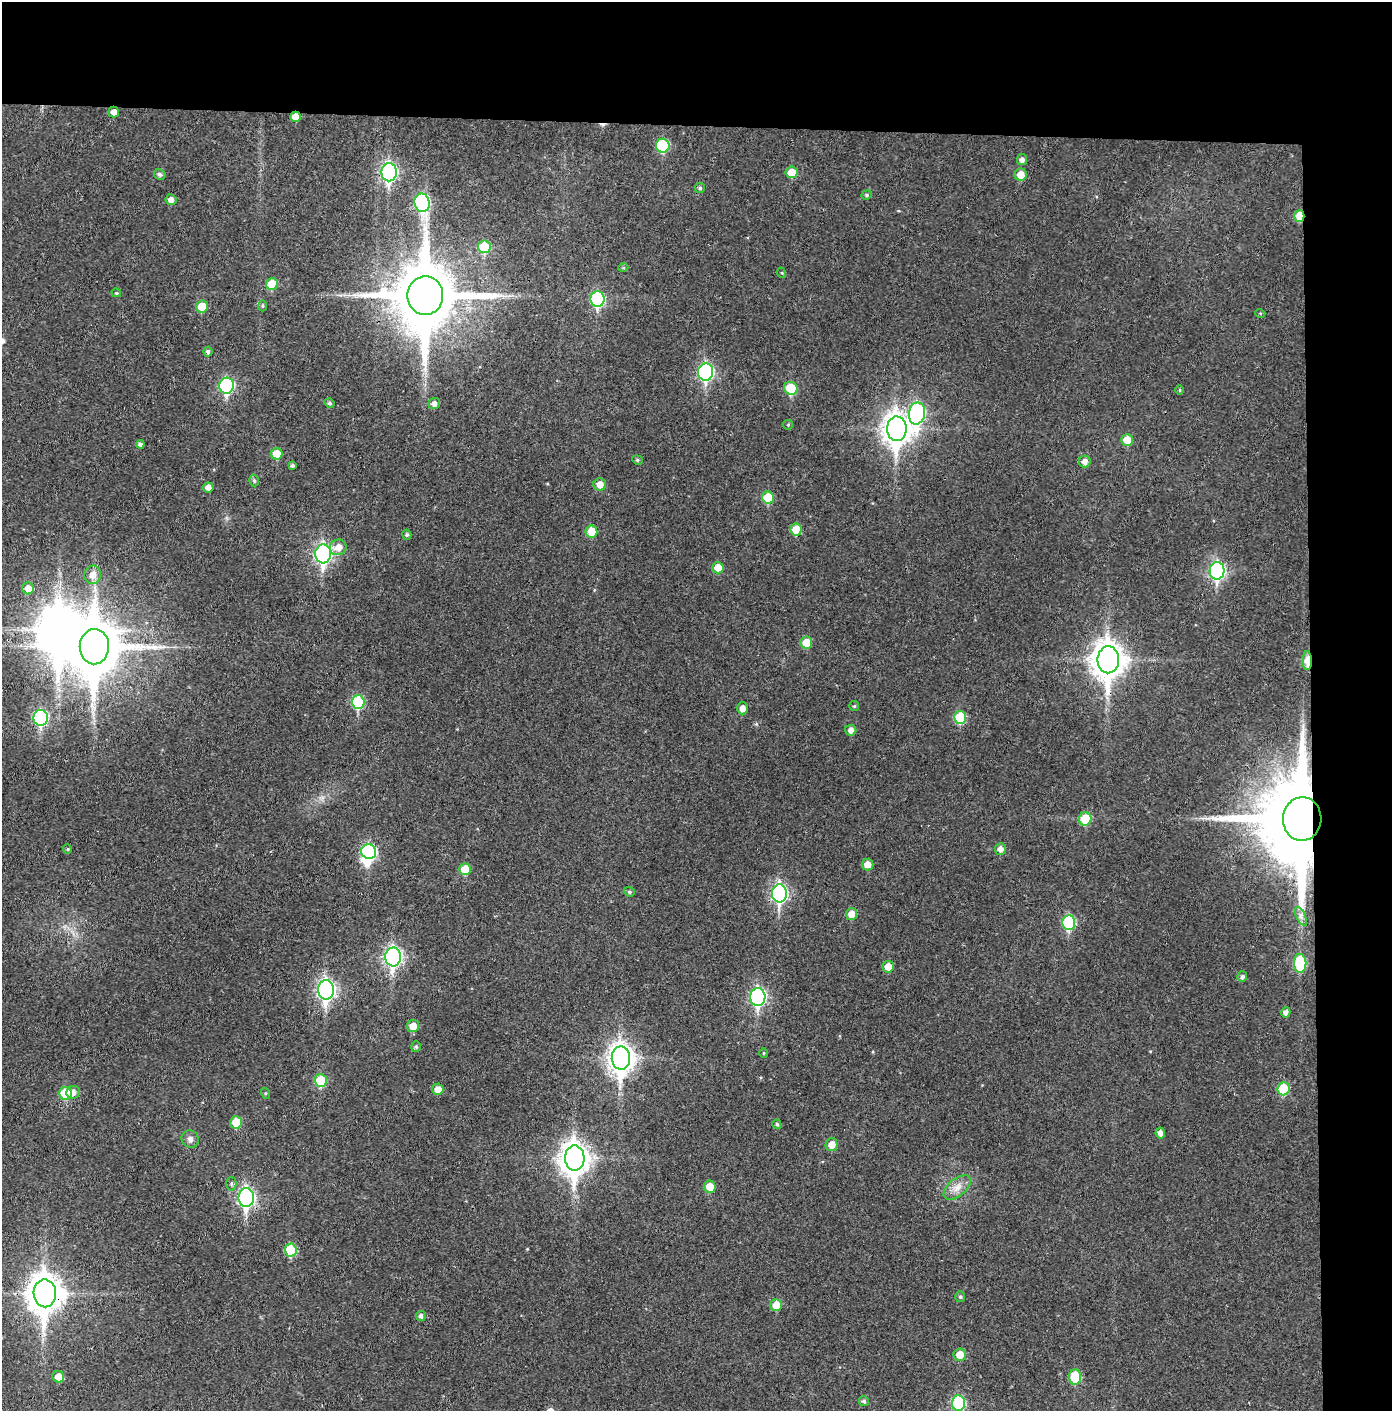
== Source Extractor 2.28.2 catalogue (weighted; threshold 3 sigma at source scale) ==
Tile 3 of 3 x 3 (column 3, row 1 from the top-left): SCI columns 2853-4242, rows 2821-4229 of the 4314 x 4236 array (HDU 1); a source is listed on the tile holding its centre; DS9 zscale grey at full resolution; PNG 1394 x 1413 px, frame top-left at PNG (2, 2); each listed source drawn as its Kron ellipse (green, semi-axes under 4 px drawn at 4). Shown black and unused: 14% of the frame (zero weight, under 3 of 4 exposures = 6% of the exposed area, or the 3 px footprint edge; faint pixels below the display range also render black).
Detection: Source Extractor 2.28.2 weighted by HDU 2 'WHT'; one run over the whole footprint, this tile lists its part. Background 0.0383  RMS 0.0055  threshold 0.0249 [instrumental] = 3 sigma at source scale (4.5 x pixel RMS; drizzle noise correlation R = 1.50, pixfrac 1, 0.05/0.05 arcsec/px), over >= 5 px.
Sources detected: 114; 2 inside a brighter object's white glare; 1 cosmic-ray / hot-pixel residue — neither listed nor drawn; the other 111 listed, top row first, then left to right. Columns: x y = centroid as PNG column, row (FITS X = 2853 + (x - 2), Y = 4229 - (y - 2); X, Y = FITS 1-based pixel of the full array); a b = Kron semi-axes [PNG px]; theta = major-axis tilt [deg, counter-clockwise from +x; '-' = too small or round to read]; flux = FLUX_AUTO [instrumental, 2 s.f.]
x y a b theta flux
114 112 5 5 - 3.4
295 117 5 5 - 5.2
663 146 7 6 - 29
1022 160 5 5 - 2.3
389 172 9 7 88 130
792 172 6 6 - 8.7
160 174 6 5 - 1.5
1021 175 6 6 - 6.7
700 188 5 5 - 1.1
867 195 5 4 - 0.8
171 200 5 5 - 3
422 203 9 7 -81 79
1299 216 6 5 - 12
484 247 6 6 - 21
623 268 5 3 - 0.56
782 273 5 3 - 0.5
272 284 6 6 - 13
116 293 5 4 - 0.7
425 296 19 18 - 5000
597 299 8 7 - 58
202 306 6 6 - 12
263 306 5 3 - 0.63
1260 313 5 3 - 0.56
208 352 5 4 - 1.4
706 372 8 7 - 110
227 386 8 7 - 69
791 388 7 6 - 21
1180 390 5 3 - 0.53
329 403 5 4 - 1
434 403 6 5 - 2.5
917 413 11 8 80 110
788 425 5 4 - 0.58
897 429 12 10 -89 630
1127 440 5 5 - 8.2
140 444 4 4 - 1.5
277 454 6 5 - 10
637 460 5 4 - 0.82
1085 462 6 6 - 3.2
292 465 4 4 - 1
254 480 6 4 -74 0.99
600 485 6 6 - 5.2
208 487 5 5 - 3.1
768 498 6 6 - 15
796 529 6 5 - 11
591 531 6 6 - 11
407 535 5 4 - 1
338 547 8 8 - 5.2
323 554 9 8 - 150
718 568 5 5 - 7.1
1217 571 9 7 87 110
93 575 9 8 - 4.7
28 588 6 6 - 4.3
806 642 6 6 - 10
94 647 17 14 89 3200
1108 660 13 10 89 900
1307 661 9 4 -90 14
358 702 7 6 - 33
854 706 5 5 - 0.66
742 708 6 5 - 3.8
41 718 8 7 - 73
960 718 6 6 - 22
851 730 5 5 - 3.1
1085 819 6 6 - 16
1302 819 22 19 86 10000
67 849 5 4 - 0.67
1000 849 6 5 - 3.1
369 852 7 7 - 75
868 865 6 5 - 4.9
465 869 6 6 - 11
629 892 6 4 -21 0.97
779 893 9 7 90 120
851 914 6 5 - 6.5
1301 916 10 4 -65 2
1069 923 7 6 - 41
393 957 9 8 - 180
1300 963 9 6 -87 33
888 967 6 5 - 5.9
1242 977 5 5 - 1.4
326 990 9 8 - 190
758 997 9 7 89 110
1286 1012 5 4 - 2.3
413 1026 6 6 - 6.8
416 1047 5 4 - 0.95
764 1053 4 4 - 0.61
621 1058 11 9 -89 520
321 1081 6 6 - 20
438 1089 6 5 - 5.2
1284 1089 6 6 - 20
73 1092 7 6 - 3.3
65 1093 6 6 - 18
265 1093 5 3 - 0.54
236 1122 6 6 - 11
777 1124 5 4 - 0.92
1160 1133 5 5 - 2.6
190 1139 9 8 - 2.4
832 1145 6 6 - 6.3
575 1158 12 10 -89 690
231 1184 7 5 -89 1.2
710 1187 6 6 - 7.5
957 1187 16 8 40 5.3
246 1198 9 8 - 150
291 1250 6 6 - 22
45 1293 14 11 -89 1100
960 1297 5 5 - 0.96
776 1305 6 6 - 7.8
421 1316 5 5 - 1.8
960 1355 6 6 - 7.4
58 1377 6 5 - 4.9
1075 1377 7 6 - 19
864 1401 5 5 - 1.3
958 1403 7 6 - 45
Overlapping masked pixels (flux is a lower limit): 8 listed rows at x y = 295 117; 663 146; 1299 216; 425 296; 1108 660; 1307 661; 1302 819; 45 1293
Isophote crosses this tile's border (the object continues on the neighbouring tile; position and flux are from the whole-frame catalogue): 1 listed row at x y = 958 1403